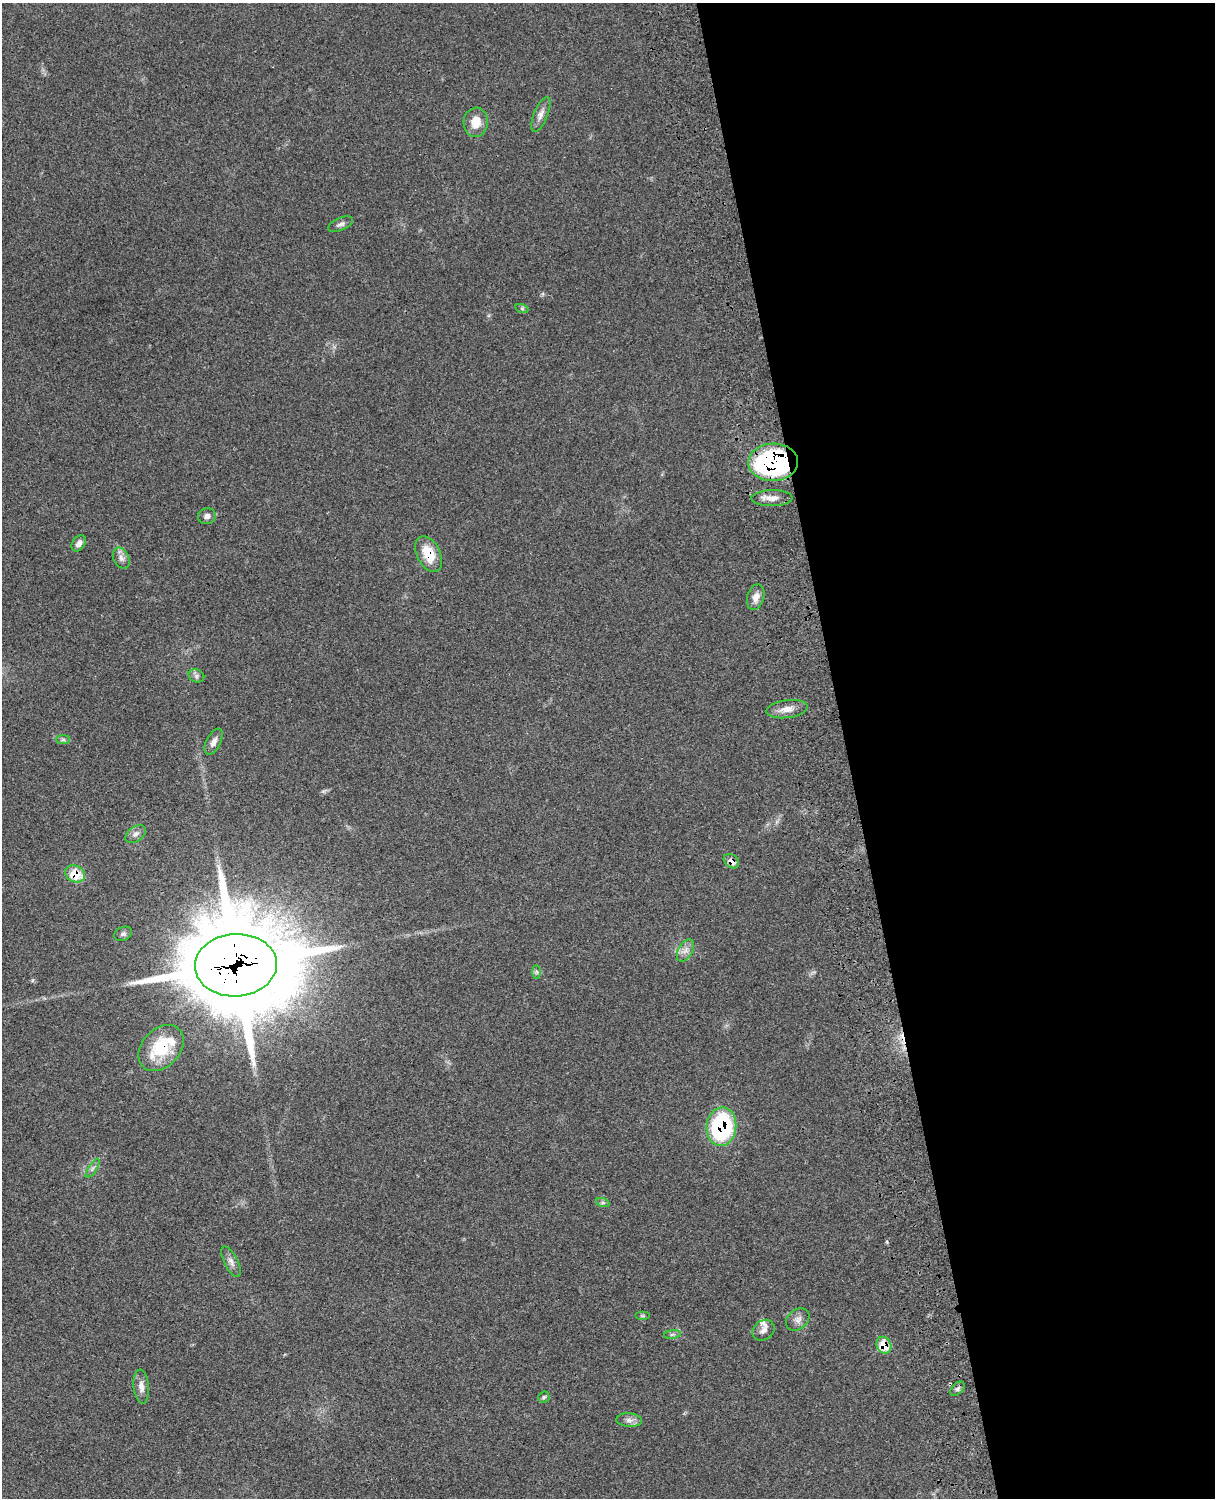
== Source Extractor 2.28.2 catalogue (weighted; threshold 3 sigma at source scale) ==
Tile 8 of 4 x 3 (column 4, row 2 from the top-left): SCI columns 3764-4976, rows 1774-3269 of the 5092 x 4930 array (HDU 1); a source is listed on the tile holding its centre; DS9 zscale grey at full resolution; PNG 1217 x 1500 px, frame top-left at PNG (2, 3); each listed source drawn as its Kron ellipse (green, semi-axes under 4 px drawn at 4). Shown black and unused: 30% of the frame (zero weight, under 3 of 4 exposures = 6% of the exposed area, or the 3 px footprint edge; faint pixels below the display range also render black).
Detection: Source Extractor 2.28.2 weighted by HDU 2 'WHT'; one run over the whole footprint, this tile lists its part. Background 0.0849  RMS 0.006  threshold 0.027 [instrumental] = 3 sigma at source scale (4.5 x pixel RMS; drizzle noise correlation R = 1.50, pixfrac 1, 0.05/0.05 arcsec/px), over >= 5 px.
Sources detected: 39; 1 cosmic-ray / hot-pixel residue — neither listed nor drawn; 2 inside a brighter listed object's ellipse — not listed separately; the other 36 listed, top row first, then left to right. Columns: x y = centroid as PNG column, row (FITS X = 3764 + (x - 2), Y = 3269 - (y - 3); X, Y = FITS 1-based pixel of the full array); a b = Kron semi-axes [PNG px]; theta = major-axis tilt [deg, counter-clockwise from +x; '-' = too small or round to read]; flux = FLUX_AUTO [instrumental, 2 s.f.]
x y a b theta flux
541 114 18 7 68 3.7
476 122 14 12 85 8.7
341 224 13 6 22 2.2
522 309 7 4 -19 0.96
773 462 25 18 2 130
772 498 20 8 1 5.2
207 516 9 8 - 2.4
79 543 9 6 53 2.8
429 554 19 11 -63 14
121 558 11 7 -62 2.9
756 597 13 8 74 4.1
196 676 8 6 -22 1.7
787 709 21 9 8 5.6
63 740 7 4 0 1.1
214 742 14 7 63 3.5
136 834 12 7 37 2.8
731 861 8 6 -39 4.9
75 874 10 8 -25 15
123 934 9 6 26 1.6
685 951 12 7 60 3.5
236 965 41 31 3 10000
537 972 7 4 -89 1.2
161 1048 26 19 47 28
721 1127 19 15 86 74
93 1168 11 4 58 1.7
603 1203 7 4 -19 1.2
231 1262 17 7 -64 3.2
643 1316 7 4 0 0.88
798 1319 13 9 40 3.7
763 1330 12 9 37 3.1
672 1334 8 4 9 1.2
884 1345 9 7 -63 13
141 1387 17 8 -84 4.1
957 1389 9 5 45 1.5
544 1397 5 5 - 0.93
629 1420 13 7 -4 2.8
Overlapping masked pixels (flux is a lower limit): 8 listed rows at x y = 773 462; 429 554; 731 861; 75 874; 236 965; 161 1048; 721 1127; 884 1345